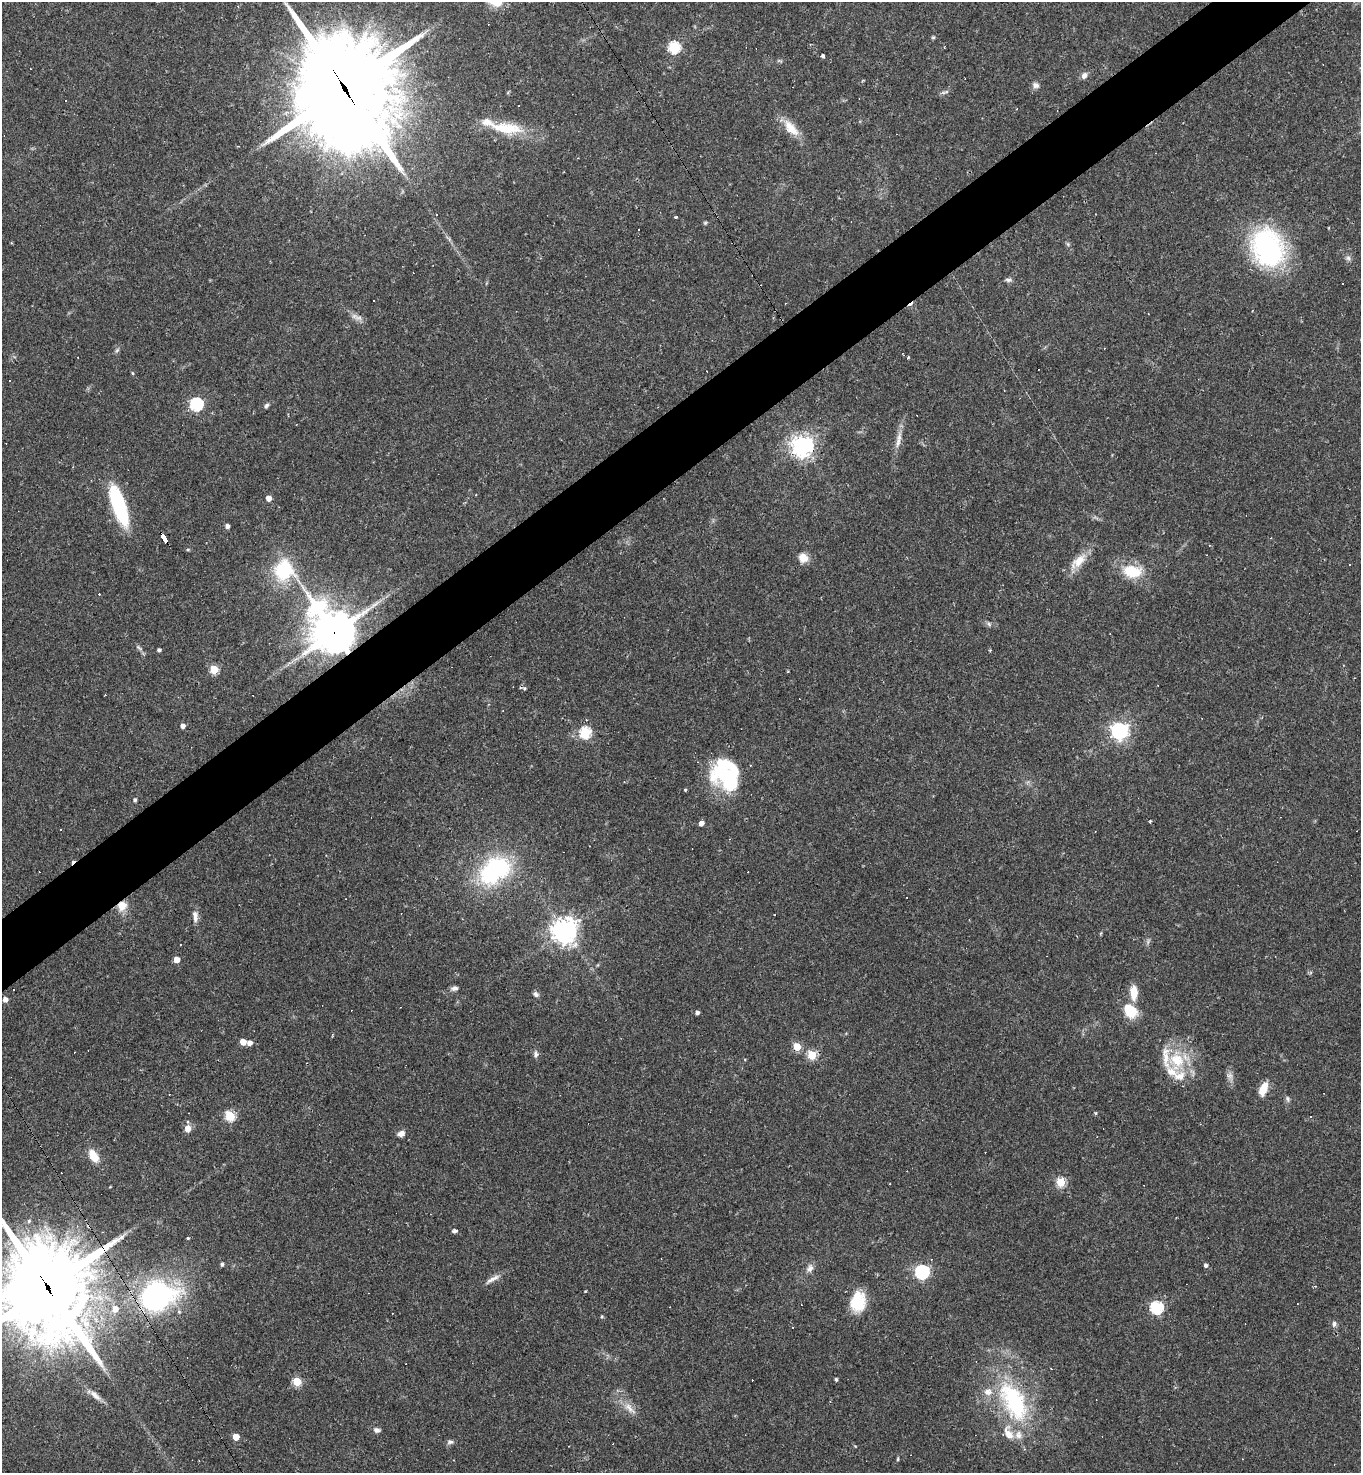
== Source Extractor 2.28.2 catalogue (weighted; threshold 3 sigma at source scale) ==
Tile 10 of 4 x 4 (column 2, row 3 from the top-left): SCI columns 1652-3010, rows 1473-2943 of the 5881 x 5886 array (HDU 1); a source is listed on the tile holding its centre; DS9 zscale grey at full resolution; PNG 1363 x 1475 px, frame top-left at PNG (2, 2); no overlay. Shown black and unused: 5% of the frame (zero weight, under 2 of 3 exposures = <1% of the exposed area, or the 3 px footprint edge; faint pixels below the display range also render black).
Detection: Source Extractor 2.28.2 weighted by HDU 2 'WHT'; one run over the whole footprint, this tile lists its part. Background 0.0358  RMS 0.0049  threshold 0.022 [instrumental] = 3 sigma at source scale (4.5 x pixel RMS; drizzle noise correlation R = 1.50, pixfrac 1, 0.05/0.05 arcsec/px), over >= 5 px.
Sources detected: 152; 3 inside a brighter object's white glare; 37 cosmic-ray / hot-pixel residue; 1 long thin detection or spike segment (spike, bleed or trail) — not listed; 9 inside a brighter listed object's ellipse — not listed separately; the other 102 listed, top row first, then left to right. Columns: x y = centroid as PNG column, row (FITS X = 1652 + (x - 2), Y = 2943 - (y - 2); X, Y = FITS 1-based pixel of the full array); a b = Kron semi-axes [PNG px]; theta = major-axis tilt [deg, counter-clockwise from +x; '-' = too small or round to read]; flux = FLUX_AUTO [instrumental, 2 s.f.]
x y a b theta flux
933 37 5 4 - 0.62
674 47 6 5 - 51
823 56 4 3 - 2.4
1084 75 8 7 - 2.3
1036 85 9 7 -17 2
345 89 45 30 -61 9500
943 92 9 4 8 1
506 128 47 15 -7 20
791 128 27 12 -48 8.9
436 215 3 2 - 0.29
676 217 3 3 - 0.62
705 223 5 5 - 0.64
639 229 3 2 - 0.58
1268 248 33 24 -62 110
1348 258 7 6 - 1.4
1008 280 10 5 -5 1.2
374 301 3 2 - 0.57
359 318 12 7 0 2.4
117 350 7 4 46 0.93
133 373 4 4 - 0.57
10 380 3 3 - 2.3
196 404 6 6 - 79
266 405 7 5 46 1.1
898 439 28 6 79 4.9
802 446 7 7 - 370
269 498 4 4 - 4.2
119 505 42 12 -71 45
227 526 4 4 - 2
164 539 9 4 -57 53
803 558 11 10 - 5.2
1078 561 27 12 43 8.3
283 570 24 22 74 30
1132 572 22 15 -7 16
989 624 7 6 - 1.2
334 632 17 14 -52 1500
138 647 6 5 - 0.92
159 650 4 3 - 1.2
214 669 5 5 - 21
524 688 5 5 - 0.82
182 726 4 4 - 2.7
1119 731 7 6 - 200
585 733 6 5 - 52
730 784 41 20 -16 26
685 790 3 3 - 0.54
135 800 5 4 - 0.89
1150 821 3 3 - 0.63
701 823 4 4 - 3.4
495 870 38 25 37 61
122 906 10 9 - 6.7
195 916 17 7 -87 3.1
564 931 8 8 - 500
1148 942 8 4 90 1.1
180 944 3 2 - 0.46
177 960 5 4 - 5.8
454 988 9 6 7 1.7
13 990 3 3 - 2.7
1134 992 14 7 -90 8.3
536 994 7 6 - 1.4
5 1000 4 4 - 2.9
1132 1011 15 11 71 12
697 1013 4 4 - 1.6
243 1042 5 4 - 7.1
250 1043 5 5 - 2.4
797 1047 5 5 - 15
536 1054 8 6 -89 1.5
812 1055 5 5 - 23
1177 1060 28 22 -78 22
1230 1076 10 8 -63 2.2
1263 1089 12 6 69 11
1288 1099 9 5 -69 1.2
1095 1113 4 4 - 0.65
230 1116 5 5 - 42
1311 1117 3 3 - 1.1
187 1129 8 7 - 3.7
401 1133 8 6 24 2.9
93 1156 16 9 -59 8.2
1061 1182 5 5 - 27
29 1221 5 5 - 0.96
455 1231 5 4 - 1.5
188 1238 3 3 - 0.99
222 1264 4 4 - 1.1
1206 1265 4 4 - 1.3
810 1268 10 8 55 2.5
922 1272 6 6 - 100
492 1279 24 6 29 3.2
47 1288 39 30 -64 5100
585 1291 3 3 - 0.45
156 1296 25 20 12 140
858 1302 21 15 81 17
1156 1307 6 6 - 67
115 1309 6 6 - 4.8
602 1316 5 4 - 0.59
1334 1324 7 6 - 1.5
836 1379 3 3 - 0.97
297 1382 5 5 - 23
95 1395 17 7 -41 3.2
1014 1402 52 26 -63 60
630 1408 22 8 -46 5.2
377 1430 7 6 - 1.8
236 1437 5 4 - 8.6
450 1442 9 6 6 1.4
898 1459 5 3 - 0.57
Overlapping masked pixels (flux is a lower limit): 6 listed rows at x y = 345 89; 164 539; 334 632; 122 906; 47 1288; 156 1296
Isophote crosses this tile's border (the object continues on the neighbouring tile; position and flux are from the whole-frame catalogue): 2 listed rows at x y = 345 89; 47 1288